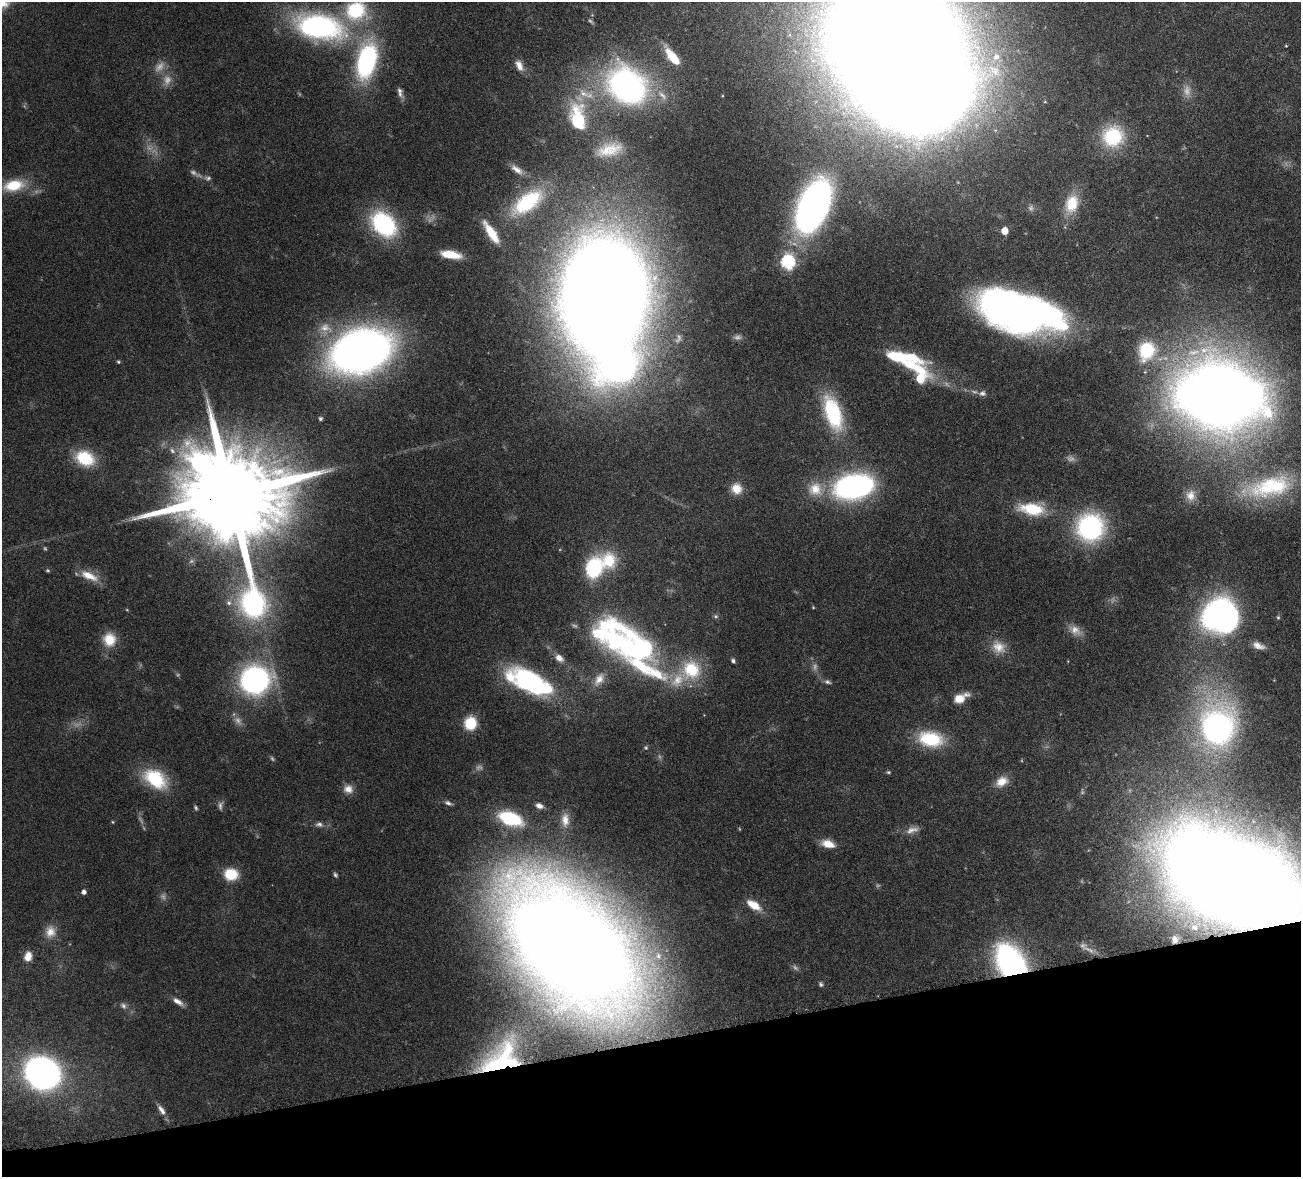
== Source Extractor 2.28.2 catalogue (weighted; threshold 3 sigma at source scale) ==
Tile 14 of 4 x 4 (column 2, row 4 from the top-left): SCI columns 1457-2755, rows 333-1507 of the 5510 x 5250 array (HDU 1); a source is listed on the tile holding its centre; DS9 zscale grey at full resolution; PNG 1303 x 1179 px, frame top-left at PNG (2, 2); no overlay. Shown black and unused: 12% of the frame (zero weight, under 4 of 8 exposures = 8% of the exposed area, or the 3 px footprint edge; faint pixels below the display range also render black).
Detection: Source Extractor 2.28.2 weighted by HDU 2 'WHT'; one run over the whole footprint, this tile lists its part. Background 0.0863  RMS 0.0031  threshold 0.0127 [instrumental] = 3 sigma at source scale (4.09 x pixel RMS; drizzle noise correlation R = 1.36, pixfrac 0.8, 0.05/0.05 arcsec/px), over >= 5 px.
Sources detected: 147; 32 too faint to see at this stretch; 6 inside a brighter object's white glare — not listed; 12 inside a brighter listed object's ellipse — not listed separately; the other 97 listed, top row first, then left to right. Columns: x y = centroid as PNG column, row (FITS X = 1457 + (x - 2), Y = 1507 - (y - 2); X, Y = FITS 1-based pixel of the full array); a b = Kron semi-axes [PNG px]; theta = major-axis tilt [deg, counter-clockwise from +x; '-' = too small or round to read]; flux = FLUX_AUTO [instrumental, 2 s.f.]
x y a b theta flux
356 10 25 23 5 19
592 15 5 5 - 0.33
319 27 50 25 -12 64
893 38 84 63 -18 1500
1286 46 4 4 - 0.25
672 56 22 8 -50 7
996 57 11 10 - 3.2
366 61 44 22 77 40
519 65 16 9 -63 2.5
627 86 45 36 -41 74
400 92 14 6 -72 1.4
578 123 52 23 -83 17
1113 136 27 26 - 18
609 150 31 15 14 7.7
517 169 16 7 -36 2
208 178 10 7 2 0.85
14 185 29 15 11 9.6
527 202 41 19 36 19
1072 204 26 17 73 8.6
813 206 46 24 67 150
384 224 25 18 -45 35
1005 231 5 5 - 4.8
491 233 26 8 -57 6.8
451 254 20 7 -10 7.2
788 262 7 6 - 59
604 297 71 49 87 1200
1015 310 77 32 -15 180
325 328 19 17 -29 5.3
361 351 44 29 18 260
1147 351 24 19 70 13
118 362 5 5 - 0.4
912 366 58 16 -24 17
982 393 10 7 9 1.1
1220 396 48 35 -7 850
833 413 43 19 -72 23
320 419 4 4 - 0.54
85 458 22 16 -24 12
854 486 31 19 11 84
1269 487 71 28 13 31
736 489 12 12 - 4
815 489 22 20 -5 7.1
231 495 35 31 -2 9600
1191 495 15 13 -86 3.2
1032 509 25 12 -6 14
1090 527 23 23 - 47
594 568 23 17 66 20
48 570 6 5 - 0.39
89 576 26 10 -24 5
229 603 8 7 - 1.3
813 607 4 3 - 0.25
1278 617 5 4 - 0.37
1228 618 31 19 82 57
1075 630 19 12 -34 2.9
109 639 17 16 - 5.8
626 645 90 34 -27 75
1258 646 16 8 -20 2.3
998 647 21 17 -34 4.7
559 658 12 8 -40 2.3
733 661 5 4 - 0.69
599 679 21 13 56 3.9
255 680 21 19 22 83
529 681 36 20 -32 45
828 682 10 6 -18 0.85
960 698 17 8 27 4.4
470 723 14 13 - 7.6
1217 727 26 22 85 120
931 739 30 18 -10 14
646 748 6 5 - 0.49
888 772 7 4 -9 0.42
155 779 30 19 -34 16
1002 781 17 12 31 3.8
348 789 12 11 - 2.4
448 803 10 6 -20 0.94
539 806 9 6 -23 1.7
510 818 23 13 -20 21
565 820 21 11 88 3.6
113 822 4 4 - 0.26
319 824 11 8 2 1.2
912 830 18 9 17 2.2
828 844 14 8 -16 4.2
231 874 14 12 -10 7.8
335 875 6 4 -62 0.54
1233 880 84 46 -23 1200
84 892 5 4 - 1.1
754 905 19 9 -34 4.4
1194 928 7 5 -43 0.61
50 932 17 14 83 3.6
1175 939 6 5 - 0.85
571 947 89 50 -47 1200
28 956 11 8 78 2.9
658 956 5 5 - 0.48
1011 963 24 16 -56 100
821 984 6 5 - 0.55
178 1002 16 6 -33 1.9
503 1062 44 28 72 34
42 1073 21 18 -29 160
161 1110 15 7 -54 1.8
Overlapping masked pixels (flux is a lower limit): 4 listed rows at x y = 231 495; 1233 880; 1011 963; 503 1062
Isophote crosses this tile's border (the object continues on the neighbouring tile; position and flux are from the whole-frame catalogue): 3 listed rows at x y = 356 10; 893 38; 1233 880